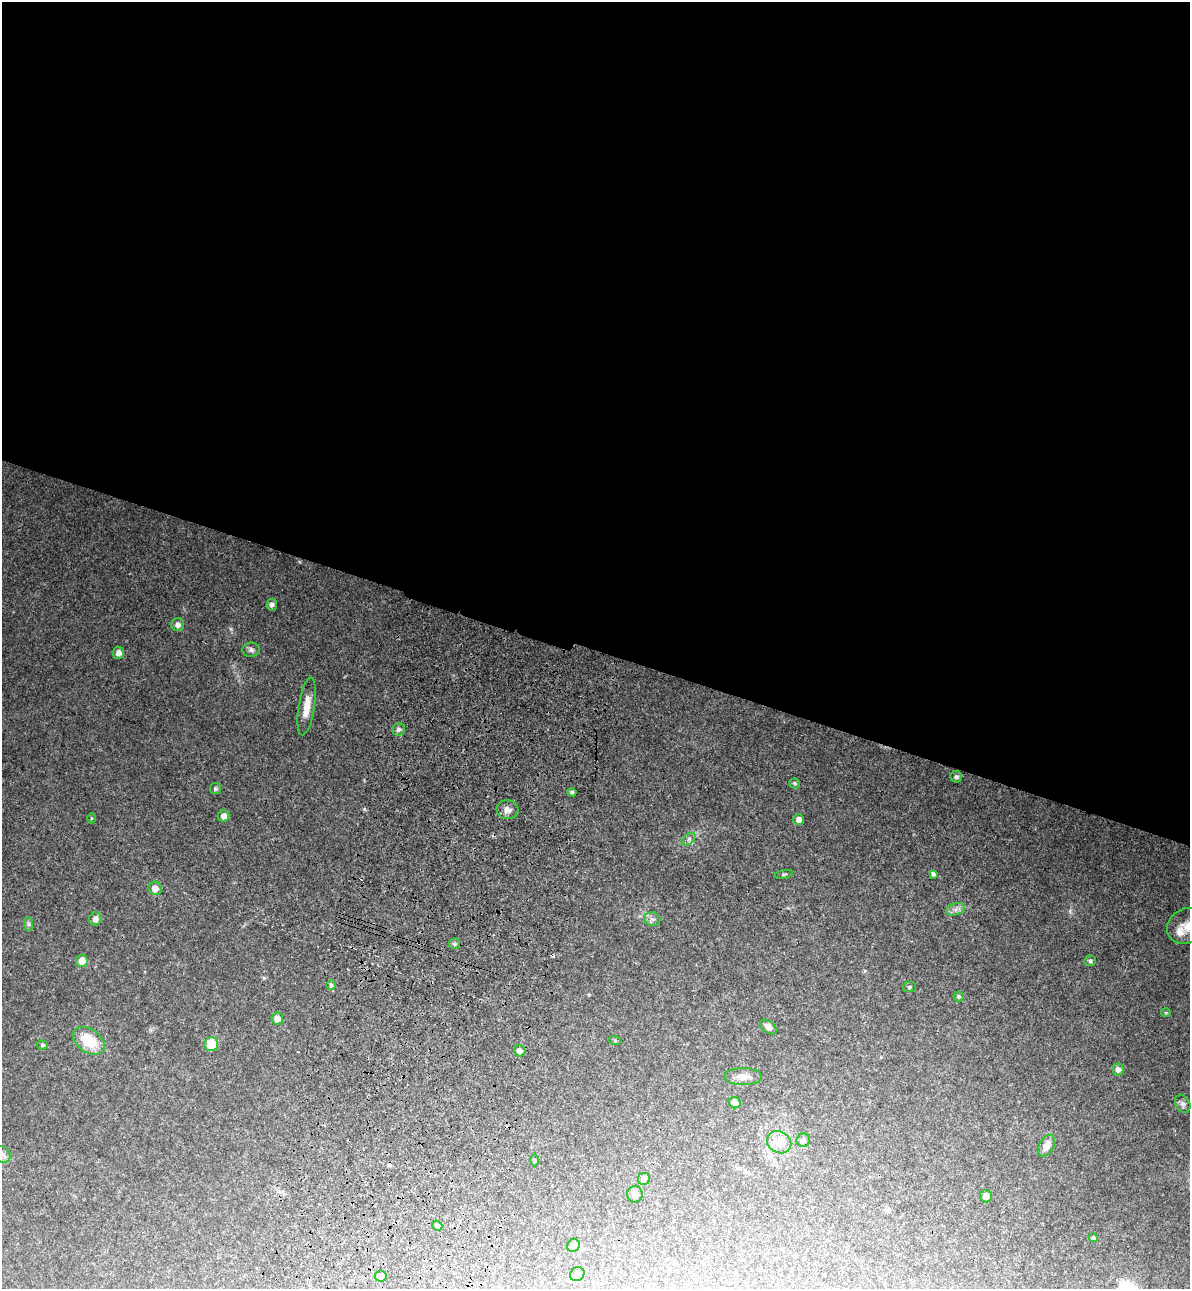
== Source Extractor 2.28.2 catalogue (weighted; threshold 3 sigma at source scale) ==
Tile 3 of 4 x 4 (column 3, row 1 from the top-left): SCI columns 2622-3809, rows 3907-5193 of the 5366 x 5236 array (HDU 1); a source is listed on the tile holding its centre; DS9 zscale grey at full resolution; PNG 1192 x 1291 px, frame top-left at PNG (2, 2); each listed source drawn as its Kron ellipse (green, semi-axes under 4 px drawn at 4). Shown black and unused: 51% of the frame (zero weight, under 3 of 4 exposures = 6% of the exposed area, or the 3 px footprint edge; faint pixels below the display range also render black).
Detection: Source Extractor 2.28.2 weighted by HDU 2 'WHT'; one run over the whole footprint, this tile lists its part. Background 0.0497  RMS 0.0045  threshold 0.0203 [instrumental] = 3 sigma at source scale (4.5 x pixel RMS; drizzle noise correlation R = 1.50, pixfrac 1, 0.05/0.05 arcsec/px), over >= 5 px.
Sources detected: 58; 3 cosmic-ray / hot-pixel residue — neither listed nor drawn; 1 inside a brighter listed object's ellipse — not listed separately; the other 54 listed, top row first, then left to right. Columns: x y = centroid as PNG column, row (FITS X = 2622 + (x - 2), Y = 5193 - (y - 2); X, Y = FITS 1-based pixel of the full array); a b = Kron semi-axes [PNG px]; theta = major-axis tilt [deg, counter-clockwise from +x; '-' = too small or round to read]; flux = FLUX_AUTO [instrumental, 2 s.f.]
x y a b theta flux
272 605 6 5 - 1.6
178 625 6 6 - 2.1
251 650 9 7 -2 1.4
118 653 6 6 - 2.3
307 706 29 8 81 6.2
398 729 6 6 - 1.2
956 777 6 5 - 1
795 783 5 5 - 0.74
215 789 5 5 - 0.88
572 792 4 4 - 1.1
507 810 11 9 -6 2.7
224 816 6 5 - 2.6
91 818 5 3 - 0.46
799 819 5 5 - 2.6
689 839 7 4 46 0.97
784 874 9 3 9 0.53
933 874 4 4 - 1
155 888 6 6 - 3.5
955 909 9 6 20 1.9
95 919 7 6 - 2.4
652 919 8 7 - 1.5
28 924 7 4 -89 0.83
1188 926 21 17 25 8.5
454 944 5 5 - 0.95
82 961 6 6 - 4.9
1090 961 6 5 - 0.91
331 985 5 5 - 0.72
909 987 6 5 - 0.8
959 996 5 5 - 0.71
1166 1013 5 4 - 0.47
277 1018 6 6 - 2.8
768 1027 9 5 -37 2.4
89 1041 18 11 -35 12
615 1041 6 4 -20 0.5
211 1044 7 6 - 11
42 1045 5 4 - 0.79
520 1051 6 5 - 2.5
1118 1069 6 5 - 1.8
743 1077 19 8 0 3.7
735 1103 6 5 - 2.9
1183 1104 9 7 -61 1.5
803 1140 7 6 - 1.6
779 1142 13 10 -30 4.2
1046 1146 12 7 60 4
2 1154 9 7 -45 1.9
535 1160 6 4 89 0.58
644 1179 6 6 - 3.1
635 1194 8 8 - 2.8
986 1196 6 6 - 1.8
437 1226 5 4 - 1.4
1093 1238 4 4 - 0.65
573 1245 7 6 - 1.7
577 1274 7 6 - 1.6
381 1276 6 5 - 3.1
Isophote crosses this tile's border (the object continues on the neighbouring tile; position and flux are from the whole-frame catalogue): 2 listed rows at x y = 1188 926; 2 1154